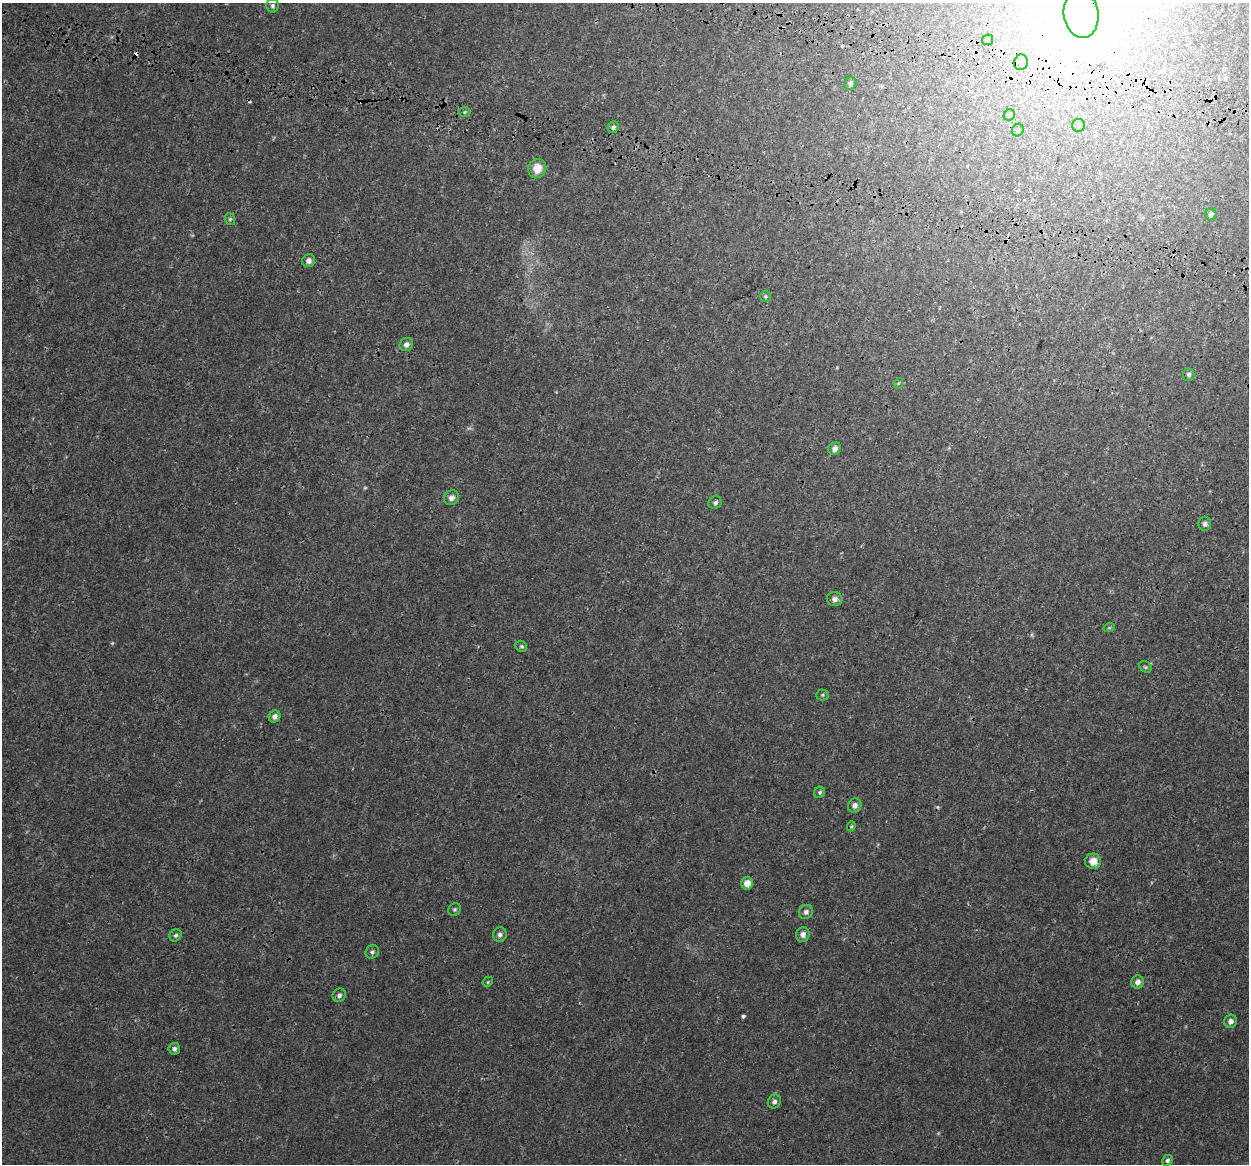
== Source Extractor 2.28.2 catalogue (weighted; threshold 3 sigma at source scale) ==
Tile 10 of 4 x 4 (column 2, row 3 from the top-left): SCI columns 1423-2669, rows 1761-2922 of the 5331 x 5784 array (HDU 1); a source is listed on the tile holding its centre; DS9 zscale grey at full resolution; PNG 1251 x 1166 px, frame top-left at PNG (2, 3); each listed source drawn as its Kron ellipse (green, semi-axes under 4 px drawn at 4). Shown black and unused: <1% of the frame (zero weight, under 3 of 4 exposures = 17% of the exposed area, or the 3 px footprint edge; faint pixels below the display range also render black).
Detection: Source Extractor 2.28.2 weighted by HDU 2 'WHT'; one run over the whole footprint, this tile lists its part. Background 3.85e-04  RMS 0.0013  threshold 0.00571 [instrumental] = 3 sigma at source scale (4.5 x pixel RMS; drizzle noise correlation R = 1.50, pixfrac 1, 0.0396/0.0396 arcsec/px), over >= 5 px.
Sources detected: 54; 3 too faint to see at this stretch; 1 inside a brighter object's white glare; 4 cosmic-ray / hot-pixel residue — neither listed nor drawn; the other 46 listed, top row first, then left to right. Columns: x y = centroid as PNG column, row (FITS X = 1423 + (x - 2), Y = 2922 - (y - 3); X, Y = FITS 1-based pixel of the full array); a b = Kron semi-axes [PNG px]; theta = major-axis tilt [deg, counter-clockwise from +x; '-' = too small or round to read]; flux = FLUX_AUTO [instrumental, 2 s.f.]
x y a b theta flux
272 6 7 6 - 0.31
1081 14 23 17 -82 220
988 40 6 5 - 0.19
1021 62 8 7 - 0.47
850 83 6 6 - 0.34
464 112 6 5 - 0.2
1009 115 6 5 - 0.43
1079 125 6 6 - 0.31
613 127 6 5 - 0.31
1018 130 6 5 - 0.24
537 168 10 9 - 1.7
1211 214 6 5 - 0.43
230 219 6 4 -70 0.19
309 261 7 6 - 0.52
766 296 5 5 - 0.2
406 344 7 6 - 0.49
1189 375 6 6 - 0.33
899 383 5 3 - 0.12
835 449 7 6 - 0.59
451 498 8 7 - 0.6
715 503 7 6 - 0.31
1205 524 7 6 - 0.45
835 599 8 7 - 0.53
1109 628 6 3 18 0.13
521 646 6 5 - 0.21
1146 667 7 5 -36 0.22
823 695 6 5 - 0.18
275 716 6 5 - 0.49
820 792 6 5 - 0.24
855 805 7 6 - 0.63
851 826 5 4 - 0.15
1093 861 8 7 - 1.1
747 883 6 6 - 1.2
455 909 7 6 - 0.23
806 912 7 7 - 0.42
803 934 7 6 - 0.63
176 935 6 5 - 0.27
500 935 7 6 - 0.42
372 952 7 6 - 0.32
488 982 5 4 - 0.16
1138 982 6 6 - 0.59
339 995 7 6 - 0.4
1230 1021 7 6 - 0.61
174 1049 6 5 - 0.36
774 1102 7 6 - 0.41
1167 1160 6 5 - 0.29
Overlapping masked pixels (flux is a lower limit): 2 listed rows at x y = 1081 14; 1021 62
Isophote crosses this tile's border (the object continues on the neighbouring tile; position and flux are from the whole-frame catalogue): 1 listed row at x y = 1081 14